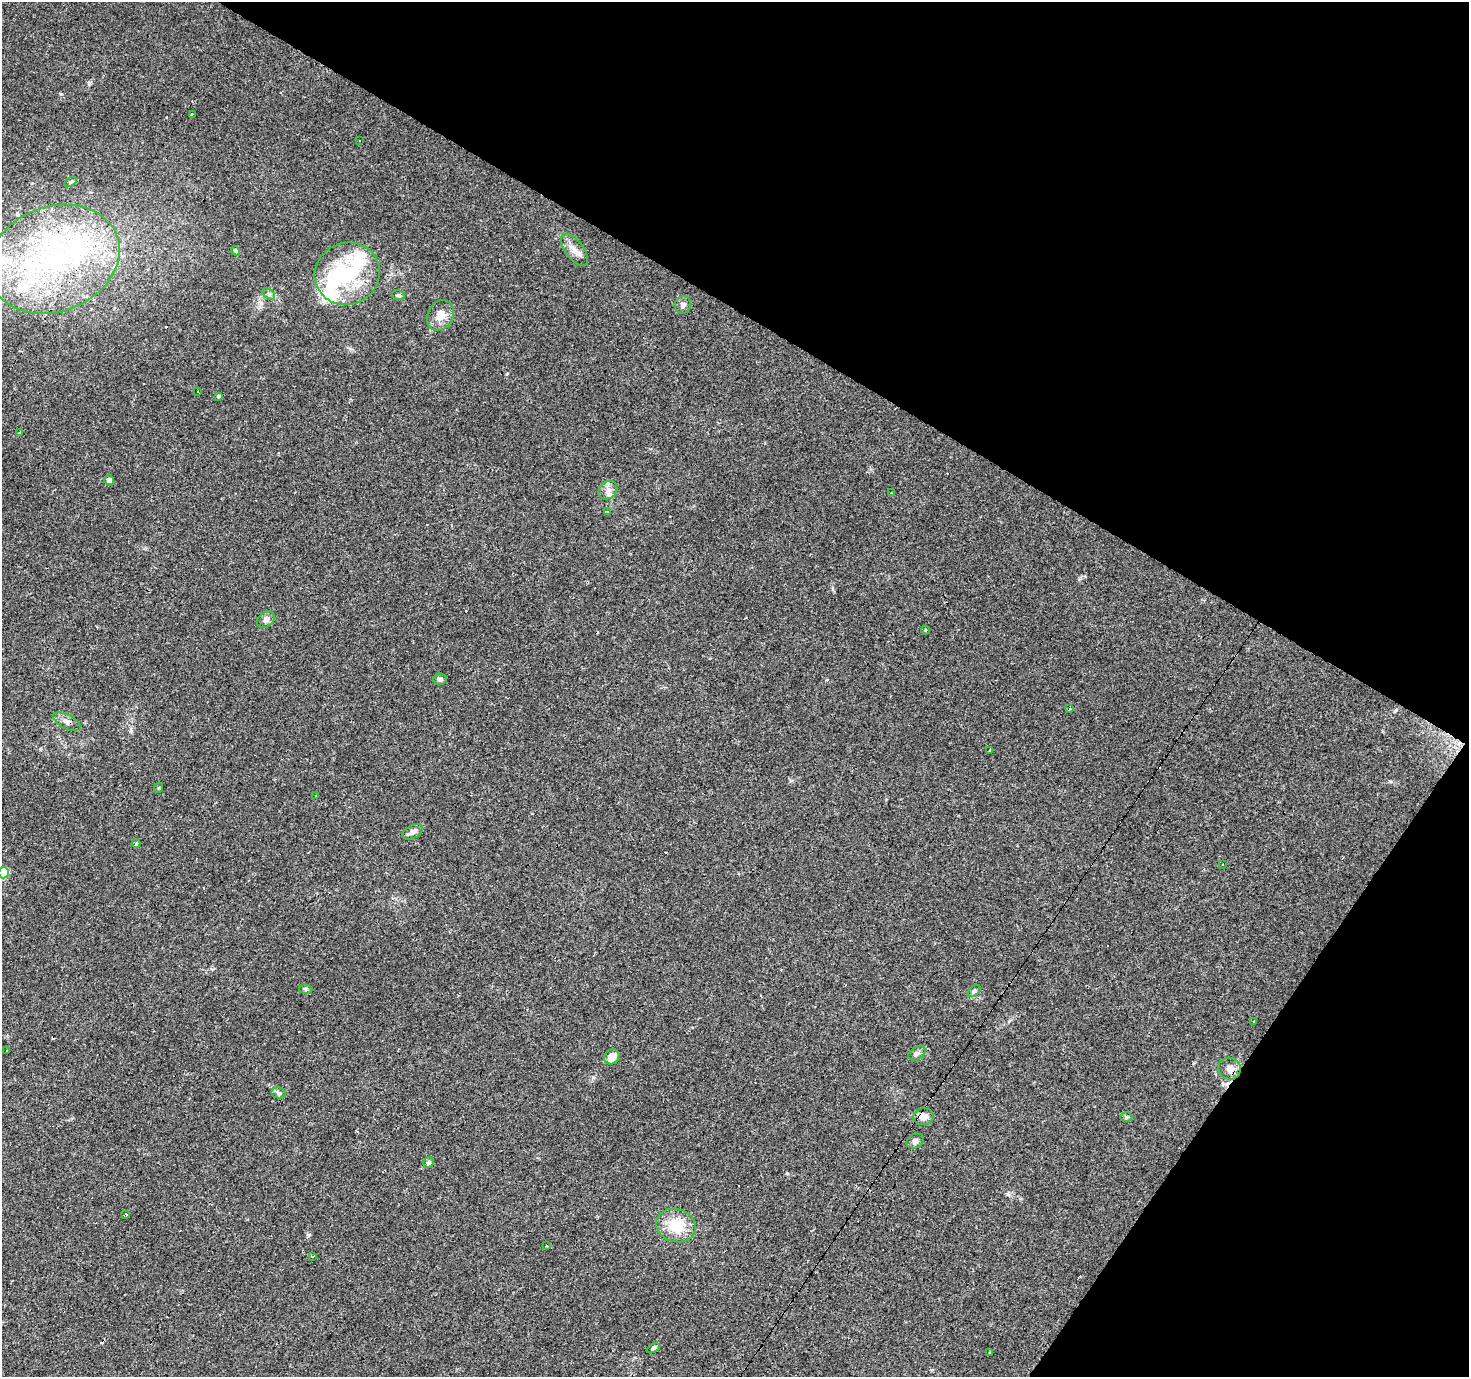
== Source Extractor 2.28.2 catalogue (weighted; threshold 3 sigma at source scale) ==
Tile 8 of 4 x 4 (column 4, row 2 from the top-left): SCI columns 4405-5871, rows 3005-4379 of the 5871 x 5941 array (HDU 1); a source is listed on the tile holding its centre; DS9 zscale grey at full resolution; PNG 1471 x 1379 px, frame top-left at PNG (2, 2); each listed source drawn as its Kron ellipse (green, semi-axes under 4 px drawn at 4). Shown black and unused: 30% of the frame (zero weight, under 3 of 4 exposures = <1% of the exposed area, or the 3 px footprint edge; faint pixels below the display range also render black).
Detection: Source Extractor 2.28.2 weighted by HDU 2 'WHT'; one run over the whole footprint, this tile lists its part. Background 0.0408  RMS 0.0038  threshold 0.017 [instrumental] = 3 sigma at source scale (4.5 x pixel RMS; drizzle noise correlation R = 1.50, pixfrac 1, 0.0396/0.0396 arcsec/px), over >= 5 px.
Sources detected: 82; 2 inside a brighter object's white glare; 22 cosmic-ray / hot-pixel residue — neither listed nor drawn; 10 inside a brighter listed object's ellipse — not listed separately; the other 48 listed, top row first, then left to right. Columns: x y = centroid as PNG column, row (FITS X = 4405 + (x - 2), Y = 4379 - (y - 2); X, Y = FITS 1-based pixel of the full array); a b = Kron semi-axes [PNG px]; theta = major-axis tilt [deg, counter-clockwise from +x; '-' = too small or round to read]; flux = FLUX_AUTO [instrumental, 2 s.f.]
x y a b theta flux
192 114 3 3 - 1.7
359 140 3 3 - 0.85
70 182 7 4 31 0.54
574 250 19 9 -53 3.2
236 251 5 4 - 0.86
54 259 67 52 21 92
347 274 33 31 25 28
269 294 7 4 -34 0.79
398 295 6 4 -15 0.61
683 305 9 8 - 1.4
440 315 16 12 62 4.7
197 392 3 3 - 0.95
218 396 3 3 - 5.8
20 433 3 3 - 1.7
109 480 5 5 - 2.1
608 490 10 8 40 2.2
891 493 3 2 - 0.39
608 511 4 3 - 0.53
266 620 9 7 39 1.3
925 630 5 3 - 0.28
440 679 6 5 - 1.1
1070 708 3 2 - 0.79
67 722 15 7 -28 2.1
990 751 3 2 - 0.44
158 788 5 3 - 0.32
315 796 3 2 - 0.38
413 832 11 6 29 1.9
136 843 4 4 - 2.1
1222 864 3 2 - 0.53
3 873 5 5 - 16
306 989 6 5 - 0.73
974 991 7 4 44 0.7
1253 1022 3 3 - 6.7
7 1050 3 3 - 0.59
917 1053 9 6 31 1.2
612 1057 8 7 - 4
1230 1069 11 10 - 2.8
278 1093 7 5 -6 0.81
924 1117 10 8 1 2.9
1126 1117 6 5 - 0.65
915 1141 9 7 24 1.4
428 1162 5 5 - 0.9
125 1215 4 3 - 0.52
676 1225 20 16 -18 12
547 1246 3 3 - 0.37
313 1257 3 3 - 0.42
653 1348 7 4 27 1.4
989 1352 3 2 - 0.35
Overlapping masked pixels (flux is a lower limit): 4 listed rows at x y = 54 259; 67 722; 1230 1069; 924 1117
Isophote crosses this tile's border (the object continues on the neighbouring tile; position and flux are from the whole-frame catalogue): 1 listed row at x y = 3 873
Unlisted compact peaks at least as high as the median listed source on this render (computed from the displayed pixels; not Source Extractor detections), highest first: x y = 61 94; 309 1235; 787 1173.